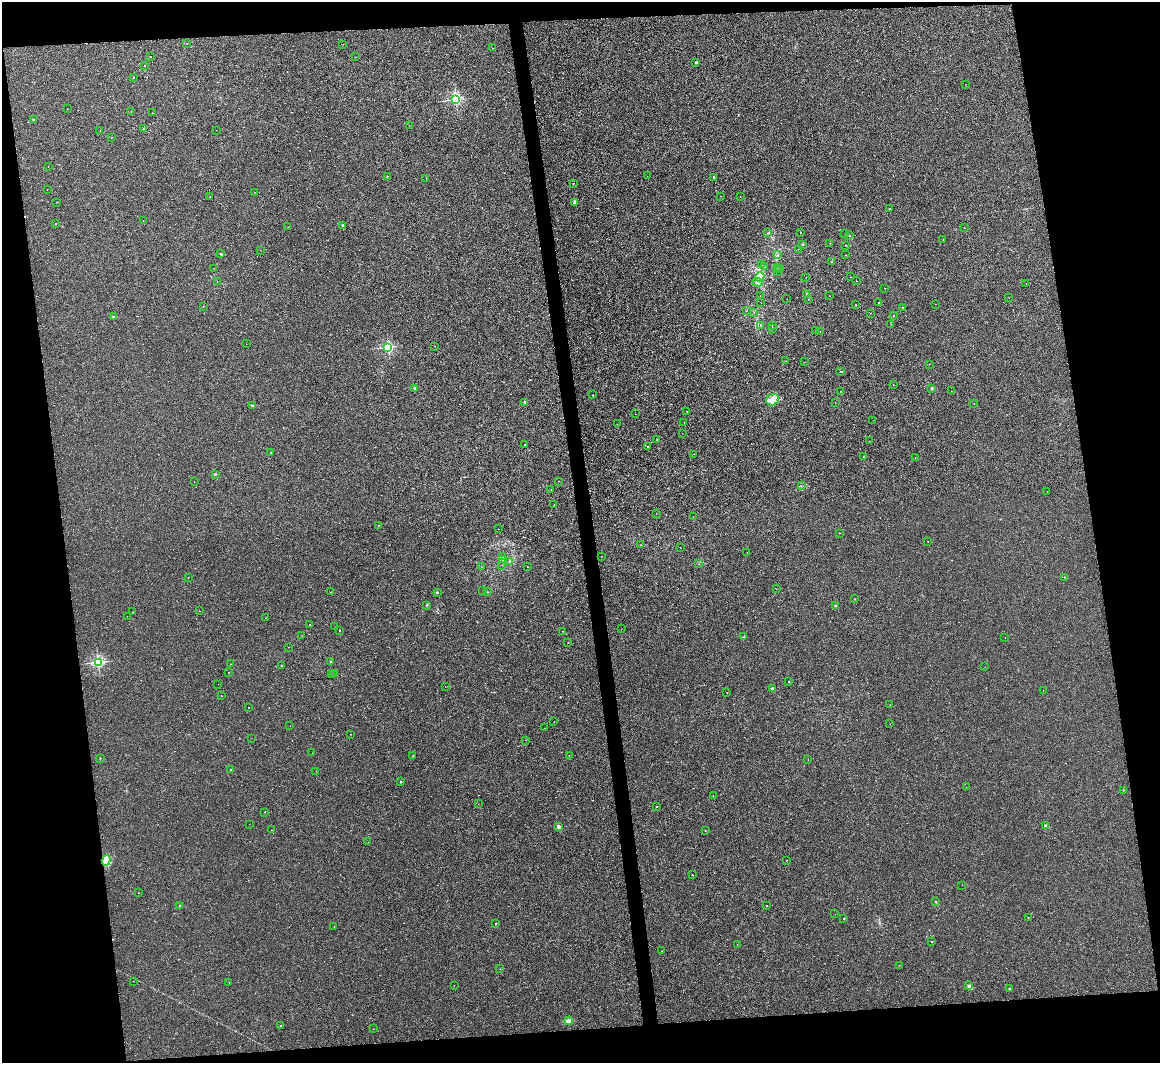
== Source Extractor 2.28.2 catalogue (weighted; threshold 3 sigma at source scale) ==
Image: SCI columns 1-4630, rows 134-4374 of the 4630 x 4614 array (HDU 1 of 3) = the unmasked area's bounding box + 8 px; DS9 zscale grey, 4 x 4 block average (1 PNG px = mean of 4 x 4 image px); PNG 1162 x 1065 px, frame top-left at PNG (2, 2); each listed source drawn as its Kron ellipse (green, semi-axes under 4 px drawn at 4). Shown black and unused: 17% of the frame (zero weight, under 3 of 4 exposures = <1% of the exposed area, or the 3 px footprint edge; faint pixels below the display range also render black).
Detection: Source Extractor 2.28.2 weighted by HDU 2 'WHT'. Background 0.00112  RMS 0.0035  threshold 0.0157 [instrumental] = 3 sigma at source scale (4.5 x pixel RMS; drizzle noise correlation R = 1.50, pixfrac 1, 0.05/0.05 arcsec/px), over >= 5 px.
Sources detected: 248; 1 too faint to see at this stretch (4 x 4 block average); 3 cosmic-ray / hot-pixel residue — neither listed nor drawn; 2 coinciding with a brighter row at this scale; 3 inside a brighter listed object's ellipse — not listed separately; the other 239 listed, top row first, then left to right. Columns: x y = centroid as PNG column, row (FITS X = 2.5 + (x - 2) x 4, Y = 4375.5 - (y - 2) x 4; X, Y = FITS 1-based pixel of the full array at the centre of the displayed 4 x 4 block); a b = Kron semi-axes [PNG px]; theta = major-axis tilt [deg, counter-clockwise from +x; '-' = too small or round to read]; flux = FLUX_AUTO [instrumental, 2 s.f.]
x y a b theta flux
186 43 2 2 - 0.41
343 44 2 2 - 0.41
492 48 2 2 - 0.26
151 57 2 2 - 0.7
355 57 2 2 - 0.63
696 62 2 2 - 7.4
145 66 2 2 - 1.4
133 77 2 2 - 3.2
966 84 2 2 - 0.36
456 99 2 2 - 360
67 109 2 2 - 0.32
131 111 2 2 - 0.42
152 113 2 2 - 0.4
33 120 2 2 - 2.3
409 125 2 2 - 0.42
144 128 2 2 - 1
100 130 2 2 - 0.34
216 130 2 2 - 0.24
111 137 2 2 - 1
48 167 2 2 - 0.27
387 176 2 2 - 1.2
647 176 2 2 - 0.4
714 177 2 2 - 8.5
426 179 2 2 - 0.34
573 183 2 2 - 1.5
47 189 2 2 - 0.27
254 192 2 2 - 0.41
720 196 2 2 - 0.4
209 197 2 2 - 0.42
740 197 2 2 - 0.4
56 202 2 2 - 0.37
575 203 2 2 - 17
890 209 2 2 - 1.7
143 221 2 2 - 0.58
55 224 2 2 - 2.4
342 225 2 2 - 4.8
288 227 2 2 - 0.47
964 228 2 2 - 0.56
768 232 2 2 - 1.1
801 232 2 2 - 1.2
845 234 2 2 - 0.54
850 235 2 2 - 1.8
943 240 2 2 - 0.5
829 243 2 2 - 0.36
803 244 2 2 - 3.5
845 245 2 2 - 0.41
798 249 2 2 - 0.67
261 250 2 2 - 0.22
221 254 2 2 - 4
778 255 4 2 - 1.6
846 255 2 2 - 0.56
832 261 2 2 - 4.3
762 265 2 2 - 0.69
764 267 2 2 - 2.2
214 268 2 2 - 0.73
778 268 2 2 - 0.91
780 268 2 2 - 0.66
777 272 2 2 - 0.42
760 277 5 4 - 27
806 277 2 2 - 0.21
851 277 2 2 - 0.28
217 281 2 2 - 0.34
856 281 2 2 - 0.4
758 282 5 3 - 5
1026 284 2 2 - 0.7
885 288 2 2 - 1.6
806 293 2 2 - 1
760 296 2 2 - 0.49
829 296 2 2 - 0.44
1009 298 2 2 - 0.31
787 299 2 2 - 0.34
808 299 2 2 - 1
761 303 2 2 - 0.24
879 303 2 2 - 1.5
856 304 2 2 - 0.53
935 304 2 2 - 0.33
203 306 2 2 - 1.2
902 308 2 2 - 1.1
746 311 2 2 - 0.42
754 312 2 2 - 0.95
871 313 2 2 - 0.33
894 316 2 2 - 1.7
113 317 2 2 - 7.3
891 324 2 2 - 0.25
772 325 2 2 - 0.9
761 326 2 2 - 1.3
772 329 2 2 - 2.8
816 330 2 2 - 0.52
820 332 2 2 - 0.36
246 344 2 2 - 0.26
434 346 2 2 - 0.65
388 347 2 2 - 290
786 361 2 2 - 0.75
805 362 2 2 - 0.3
929 364 2 2 - 0.29
840 371 2 2 - 0.77
893 385 2 2 - 0.86
415 388 2 2 - 9.6
932 388 2 2 - 9
840 391 2 2 - 0.35
951 391 2 2 - 0.2
592 395 2 2 - 2.2
773 400 7 5 27 13
525 402 2 2 - 5.4
835 402 2 2 - 0.32
974 403 2 2 - 0.36
252 406 2 2 - 4
687 411 2 2 - 0.78
636 414 2 2 - 0.38
873 420 2 2 - 0.26
684 422 2 2 - 0.49
617 424 2 2 - 0.6
682 433 2 2 - 0.3
657 440 2 2 - 1
869 441 2 2 - 0.35
524 444 2 2 - 0.64
648 447 2 2 - 0.6
271 452 2 2 - 1
694 454 2 2 - 0.33
864 457 2 2 - 1.2
915 458 2 2 - 0.4
215 474 2 2 - 7.7
558 481 2 2 - 0.6
194 482 2 2 - 0.41
801 486 2 2 - 0.62
551 489 2 2 - 0.43
1047 491 2 2 - 0.29
554 505 2 2 - 0.35
656 513 2 2 - 0.34
693 516 2 2 - 0.32
378 525 2 2 - 0.49
498 529 2 2 - 0.81
839 533 2 2 - 0.7
928 541 2 2 - 0.78
641 545 2 2 - 1.4
680 548 2 2 - 0.44
747 552 2 2 - 0.55
503 556 2 2 - 0.47
601 557 2 2 - 0.43
503 560 2 2 - 0.54
509 561 2 2 - 0.91
698 564 2 2 - 0.37
502 565 2 2 - 0.46
482 567 2 2 - 0.29
527 567 2 2 - 0.83
188 577 2 2 - 0.77
1064 577 2 2 - 0.43
776 589 2 2 - 0.31
483 590 2 2 - 0.59
330 592 2 2 - 0.49
437 592 2 2 - 4.6
487 592 2 2 - 0.97
855 599 2 2 - 1.2
426 605 2 2 - 0.6
835 606 2 2 - 4.7
199 611 2 2 - 0.39
133 612 2 2 - 0.77
127 616 2 2 - 0.37
265 618 2 2 - 0.49
309 625 2 2 - 0.74
335 627 2 2 - 0.54
621 629 2 2 - 0.43
340 631 2 2 - 1.5
562 631 2 2 - 0.41
302 636 2 2 - 0.6
744 637 2 2 - 2.5
1005 637 2 2 - 0.23
568 643 2 2 - 0.4
288 647 2 2 - 0.42
330 661 2 2 - 0.71
98 662 2 2 - 330
231 664 2 2 - 0.55
281 665 2 2 - 2.4
985 667 2 2 - 0.61
228 673 2 2 - 1.2
334 673 2 2 - 0.32
331 674 2 2 - 0.51
789 682 2 2 - 0.94
218 684 2 2 - 0.31
445 686 2 2 - 0.89
773 688 2 2 - 9
1043 690 2 2 - 0.38
727 692 2 2 - 0.64
221 696 2 2 - 0.62
890 705 2 2 - 0.39
249 707 2 2 - 0.95
554 722 2 2 - 0.33
890 724 2 2 - 0.43
290 726 2 2 - 0.29
545 728 2 2 - 0.3
350 734 2 2 - 0.45
251 738 2 2 - 0.36
526 740 2 2 - 0.28
312 753 2 2 - 0.35
569 755 2 2 - 0.83
413 756 2 2 - 1.4
100 758 2 2 - 2.3
808 759 2 2 - 0.25
231 770 2 2 - 0.94
316 771 2 2 - 0.42
401 782 2 2 - 3.8
966 787 2 2 - 0.83
1123 790 2 2 - 0.66
713 796 2 2 - 0.31
478 804 2 2 - 0.47
657 807 2 2 - 2
265 812 2 2 - 0.56
249 824 2 2 - 0.25
558 826 2 2 - 24
1045 826 2 2 - 11
271 830 2 2 - 0.83
705 831 2 2 - 1.1
368 842 2 2 - 0.28
106 860 5 4 - 37
786 860 2 2 - 0.64
692 875 2 2 - 1.8
962 885 2 2 - 0.29
138 893 2 2 - 0.34
936 902 2 2 - 2.8
180 905 2 2 - 3.8
767 906 2 2 - 1.2
835 914 2 2 - 0.29
1028 917 2 2 - 1.5
844 918 2 2 - 2.7
496 923 2 2 - 2
334 926 2 2 - 0.38
932 942 2 2 - 3.3
737 944 2 2 - 0.48
662 951 2 2 - 0.42
899 965 2 2 - 0.37
500 969 2 2 - 0.33
134 981 2 2 - 0.29
229 983 2 2 - 0.45
454 985 2 2 - 0.37
969 986 2 2 - 13
1009 988 2 2 - 2.5
569 1021 4 3 - 5.7
281 1025 2 2 - 0.85
373 1029 2 2 - 0.37
Overlapping masked pixels (flux is a lower limit): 1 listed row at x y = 106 860
Diffuse or blended objects may show on this block-average render without a row.